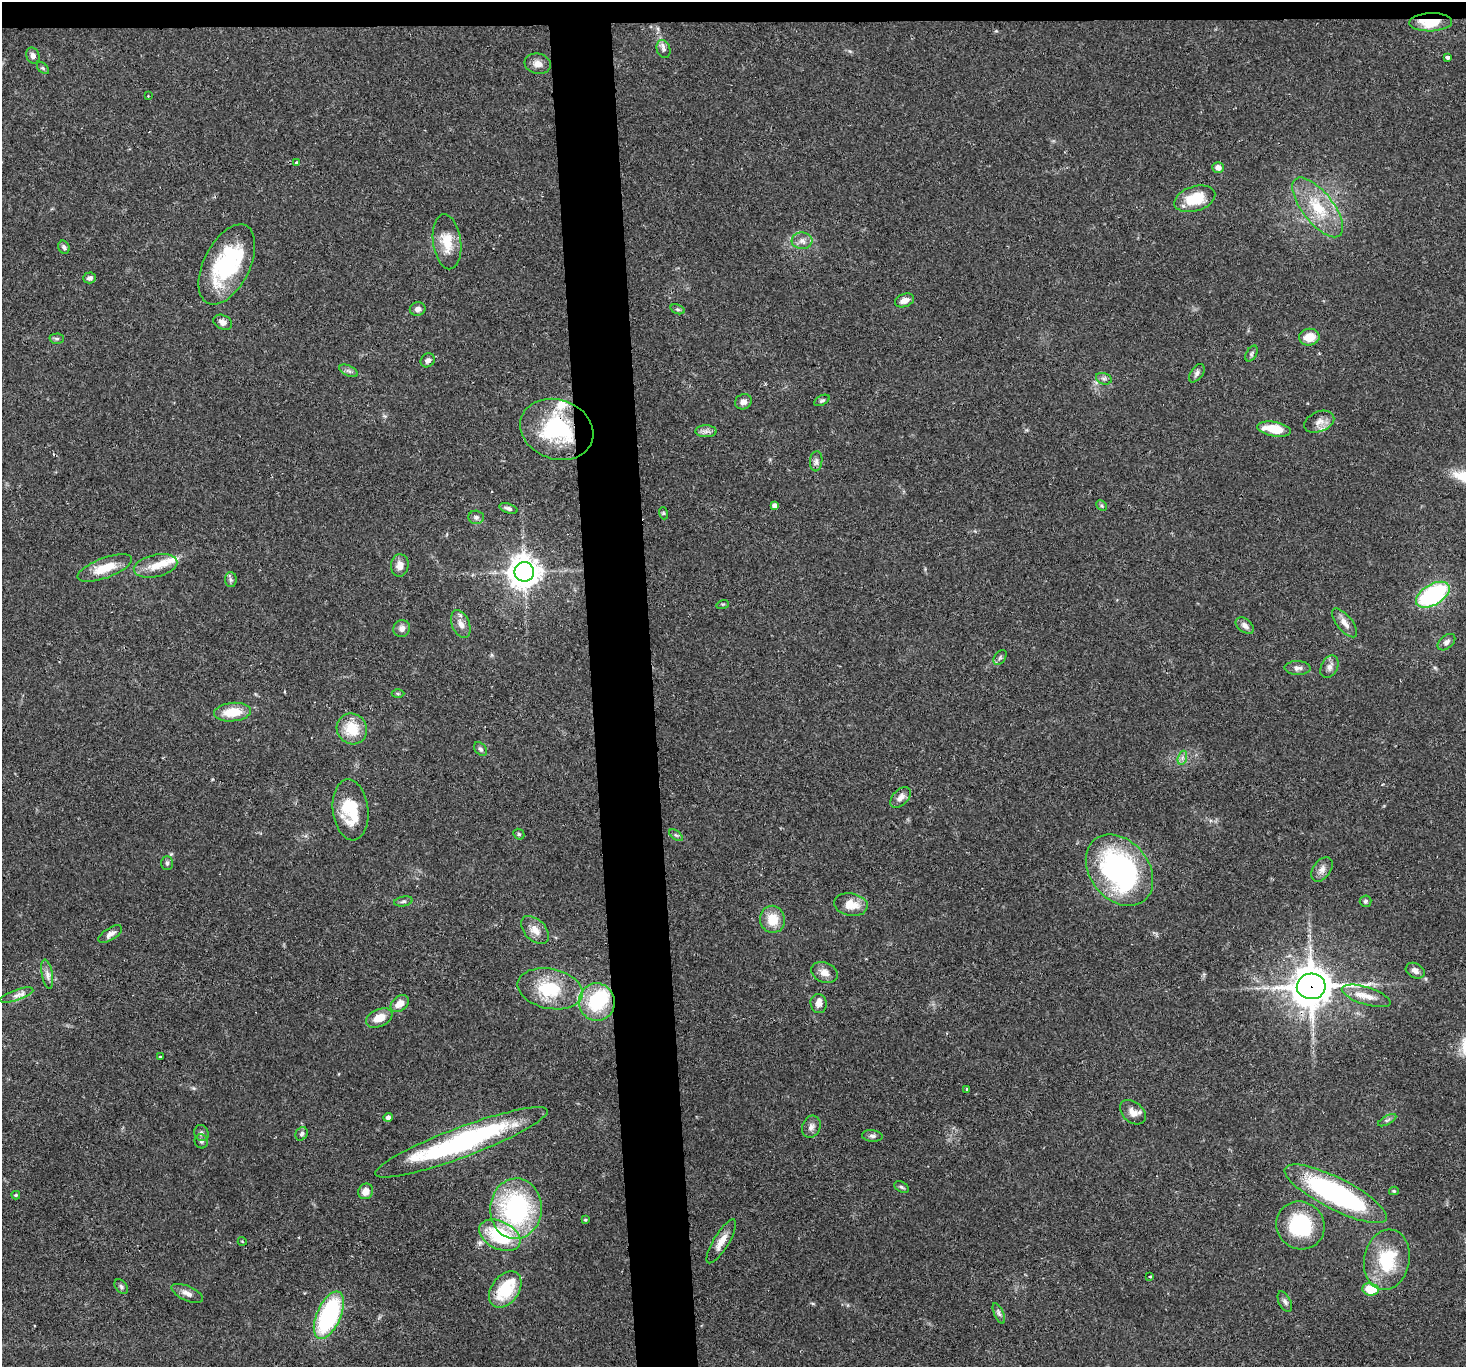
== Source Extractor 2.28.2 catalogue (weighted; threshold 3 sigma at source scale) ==
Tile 2 of 3 x 3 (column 2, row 1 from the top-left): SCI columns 1464-2927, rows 2876-4240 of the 4390 x 4366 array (HDU 1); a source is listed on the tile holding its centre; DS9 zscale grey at full resolution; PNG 1468 x 1369 px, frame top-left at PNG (2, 2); each listed source drawn as its Kron ellipse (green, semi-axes under 4 px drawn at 4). Shown black and unused: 6% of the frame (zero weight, under 2 of 3 exposures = <1% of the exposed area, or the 3 px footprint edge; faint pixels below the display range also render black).
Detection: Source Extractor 2.28.2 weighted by HDU 2 'WHT'; one run over the whole footprint, this tile lists its part. Background 0.0565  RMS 0.0045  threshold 0.0202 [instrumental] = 3 sigma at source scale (4.5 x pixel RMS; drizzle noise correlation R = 1.50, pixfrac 1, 0.05/0.05 arcsec/px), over >= 5 px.
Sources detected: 123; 2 inside a brighter object's white glare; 1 cosmic-ray / hot-pixel residue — neither listed nor drawn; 6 inside a brighter listed object's ellipse — not listed separately; the other 114 listed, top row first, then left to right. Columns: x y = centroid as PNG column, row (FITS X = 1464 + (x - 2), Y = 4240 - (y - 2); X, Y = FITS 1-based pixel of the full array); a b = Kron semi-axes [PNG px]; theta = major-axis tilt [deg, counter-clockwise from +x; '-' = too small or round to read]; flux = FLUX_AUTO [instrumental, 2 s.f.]
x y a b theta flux
1431 22 21 9 2 13
664 49 9 6 -72 1.5
33 56 8 6 -65 1.9
1447 57 4 4 - 4.1
538 64 13 10 -15 3.2
43 68 7 4 -45 0.72
148 96 2 2 - 0.32
296 162 3 3 - 0.92
1218 168 6 5 - 2.5
1195 199 21 12 17 14
1318 207 36 15 -52 19
802 241 10 8 -2 2.6
447 242 27 14 -82 10
64 247 7 5 -58 1.2
227 264 43 23 63 42
89 278 6 5 - 1.5
905 300 10 6 21 2.8
418 309 8 7 - 1.8
678 309 7 4 -19 0.83
223 322 10 7 -25 2.5
1309 337 10 8 7 7.2
57 339 7 5 1 0.91
1252 354 9 5 60 0.92
428 360 8 6 41 1.9
349 371 10 5 -26 1.3
1197 373 10 6 54 1.5
1104 379 8 5 -16 1.2
822 400 8 5 27 0.89
743 402 8 7 - 2.4
1319 422 15 10 23 3.9
557 429 37 29 -20 41
1274 429 17 7 -9 11
706 431 10 6 0 1.8
816 461 10 6 84 1.7
775 505 4 4 - 1.7
1102 506 6 4 -46 0.76
509 508 9 5 -19 1.3
663 513 6 4 -71 0.55
476 517 8 6 -4 1.6
400 565 11 9 85 3.6
155 566 22 11 12 7
105 568 29 10 20 11
524 572 10 10 - 640
231 580 7 6 - 1.1
1433 595 18 10 31 58
723 604 6 4 17 0.47
1345 623 17 7 -51 3.5
461 624 15 8 -67 3.5
1245 626 10 6 -38 2
402 628 8 8 - 2.3
1446 642 10 6 40 1.6
1000 657 8 5 54 1.1
1329 667 12 8 63 2.3
1298 668 13 7 -2 2.1
398 694 6 4 0 0.64
233 712 18 9 5 10
352 729 16 15 - 12
480 749 8 5 -52 1.1
1182 758 7 4 72 1.2
901 797 12 7 47 2.8
351 810 30 17 -83 19
519 834 6 5 - 0.64
676 835 8 4 -36 0.8
167 863 7 6 - 0.92
1322 869 14 8 55 2.6
1119 870 39 29 -51 100
403 901 9 4 11 0.93
1365 901 6 5 - 0.84
851 904 17 11 -9 7.3
772 919 13 12 - 8.8
535 930 17 10 -46 4.6
110 934 13 6 32 2.2
1415 971 10 7 -27 2.1
824 972 14 10 -21 3.5
47 974 15 5 -79 2.2
1311 986 14 13 - 1200
550 989 33 20 -12 23
17 995 17 5 19 2.6
1366 996 25 8 -17 6.2
597 1002 19 18 - 26
400 1003 10 7 39 4.6
819 1004 9 8 - 2.4
379 1018 14 8 25 6.3
160 1057 3 3 - 0.57
966 1090 4 3 - 0.67
1133 1112 15 10 -40 3.5
388 1117 4 4 - 1.5
1387 1120 10 4 28 0.98
811 1127 11 9 65 2.2
201 1133 8 7 - 1.4
302 1134 7 5 58 1
872 1136 10 5 -6 1.3
201 1141 7 6 - 1.1
461 1142 92 15 21 90
901 1187 8 5 -28 0.86
366 1191 8 7 - 3.6
1394 1191 5 4 - 0.54
1336 1194 57 16 -27 89
16 1195 4 3 - 0.59
516 1209 30 26 87 69
585 1220 4 3 - 0.5
1300 1225 25 23 -38 29
500 1235 22 14 -26 30
242 1241 4 3 - 0.34
721 1241 25 7 59 4.9
1387 1260 30 22 79 24
1150 1276 3 2 - 0.41
121 1287 8 5 -52 0.97
505 1289 20 13 53 20
1371 1289 8 6 -8 12
187 1293 17 7 -24 2.8
1285 1302 11 6 -64 1.5
999 1313 11 4 -66 1.3
329 1315 25 12 66 60
Overlapping masked pixels (flux is a lower limit): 4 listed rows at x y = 1431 22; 557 429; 1311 986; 597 1002